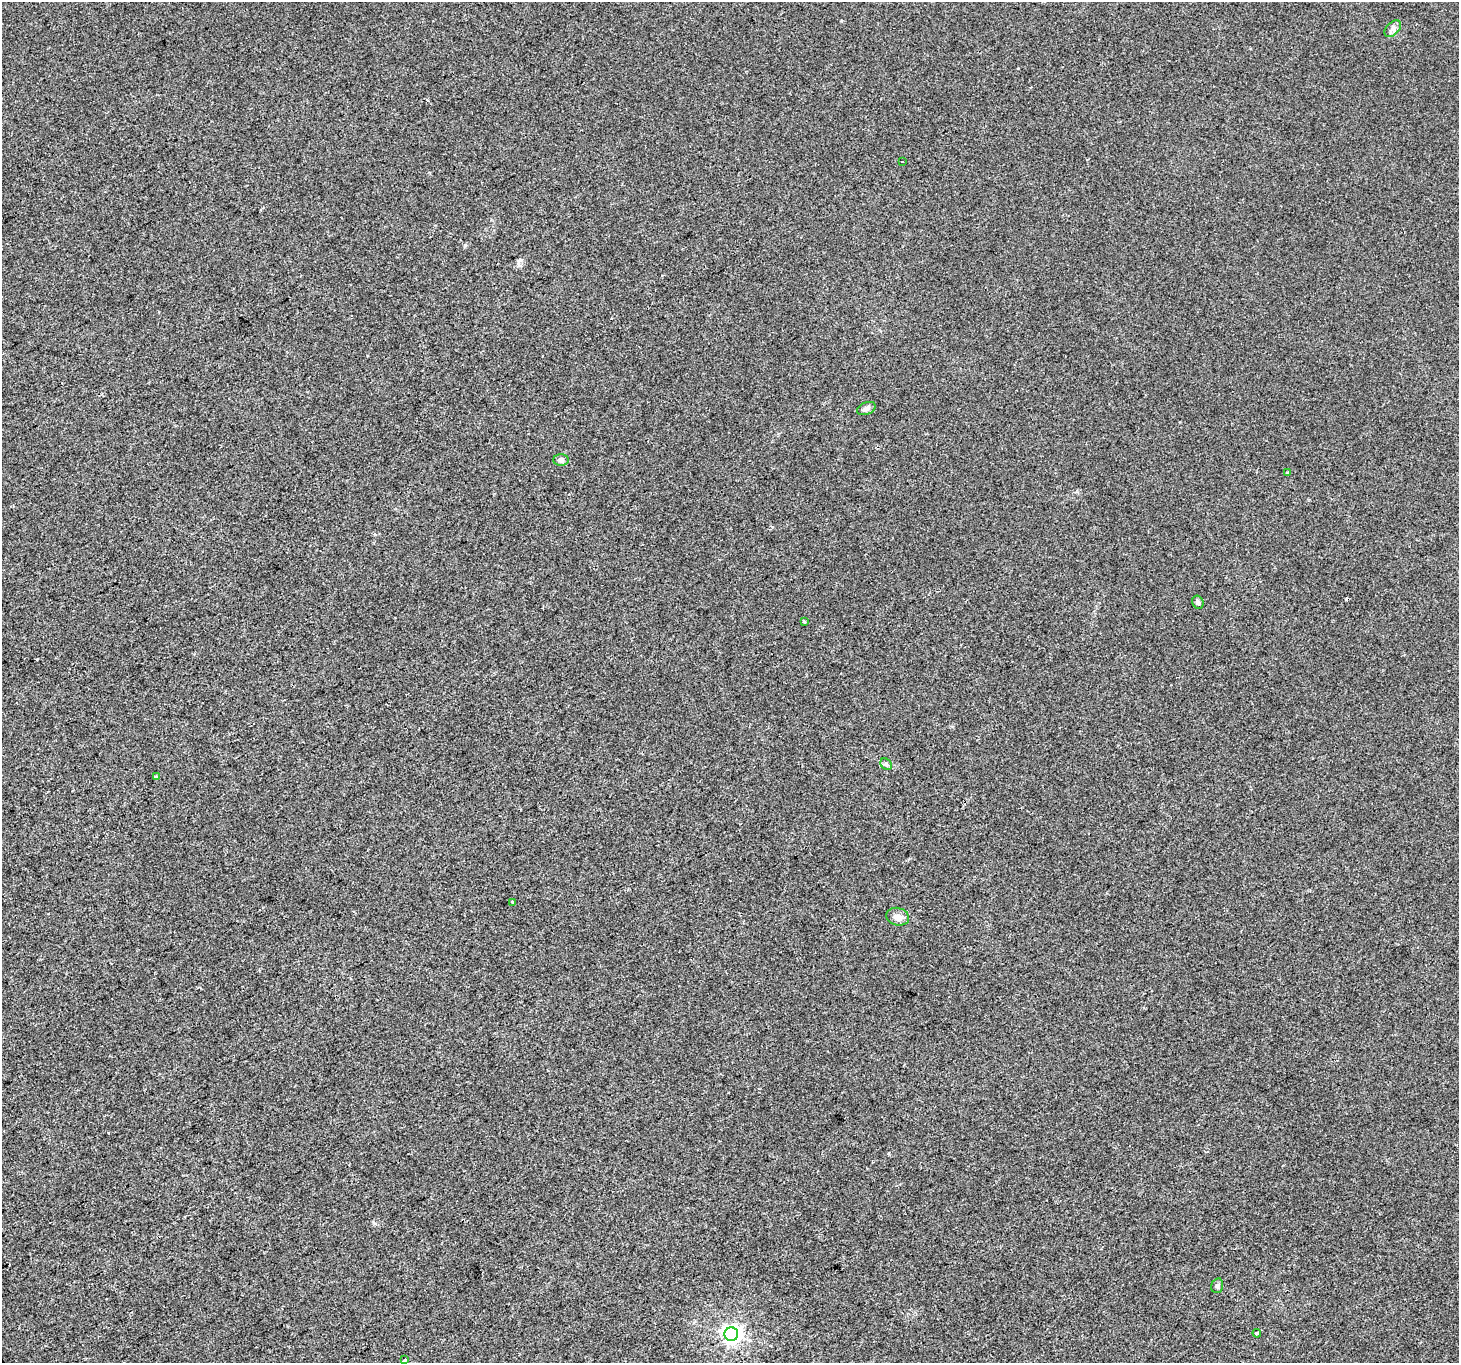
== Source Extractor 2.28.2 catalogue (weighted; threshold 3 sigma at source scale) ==
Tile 7 of 4 x 4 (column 3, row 2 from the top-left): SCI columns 2917-4373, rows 2894-4254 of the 5830 x 5725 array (HDU 1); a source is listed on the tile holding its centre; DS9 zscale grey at full resolution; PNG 1461 x 1365 px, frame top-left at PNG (2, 2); each listed source drawn as its Kron ellipse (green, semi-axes under 4 px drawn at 4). Shown black and unused: <1% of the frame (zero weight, under 2 of 3 exposures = <1% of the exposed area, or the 3 px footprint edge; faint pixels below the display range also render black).
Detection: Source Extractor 2.28.2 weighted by HDU 2 'WHT'; one run over the whole footprint, this tile lists its part. Background 0.00705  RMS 0.0048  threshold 0.0216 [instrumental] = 3 sigma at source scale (4.5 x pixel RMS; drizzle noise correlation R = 1.50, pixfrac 1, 0.0396/0.0396 arcsec/px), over >= 5 px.
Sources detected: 16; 1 cosmic-ray / hot-pixel residue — neither listed nor drawn; the other 15 listed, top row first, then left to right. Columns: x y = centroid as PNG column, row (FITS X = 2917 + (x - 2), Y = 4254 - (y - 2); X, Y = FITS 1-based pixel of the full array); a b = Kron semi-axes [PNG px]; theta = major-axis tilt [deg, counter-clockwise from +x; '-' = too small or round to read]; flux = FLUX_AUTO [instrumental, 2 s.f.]
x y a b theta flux
1393 29 10 6 45 1.6
902 161 3 2 - 0.6
866 408 10 6 21 1.8
561 460 8 5 0 1.2
1288 473 4 3 - 0.62
1198 602 7 5 -63 1.2
804 622 3 3 - 1.7
886 764 6 5 - 0.95
156 776 3 3 - 1.6
513 902 3 2 - 0.41
898 917 11 8 -15 2.7
1217 1286 7 5 73 1.1
1257 1333 4 3 - 0.9
731 1334 7 6 - 220
405 1360 3 2 - 0.48
Unlisted compact peaks at least as high as the median listed source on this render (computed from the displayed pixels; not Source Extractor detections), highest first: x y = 465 245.